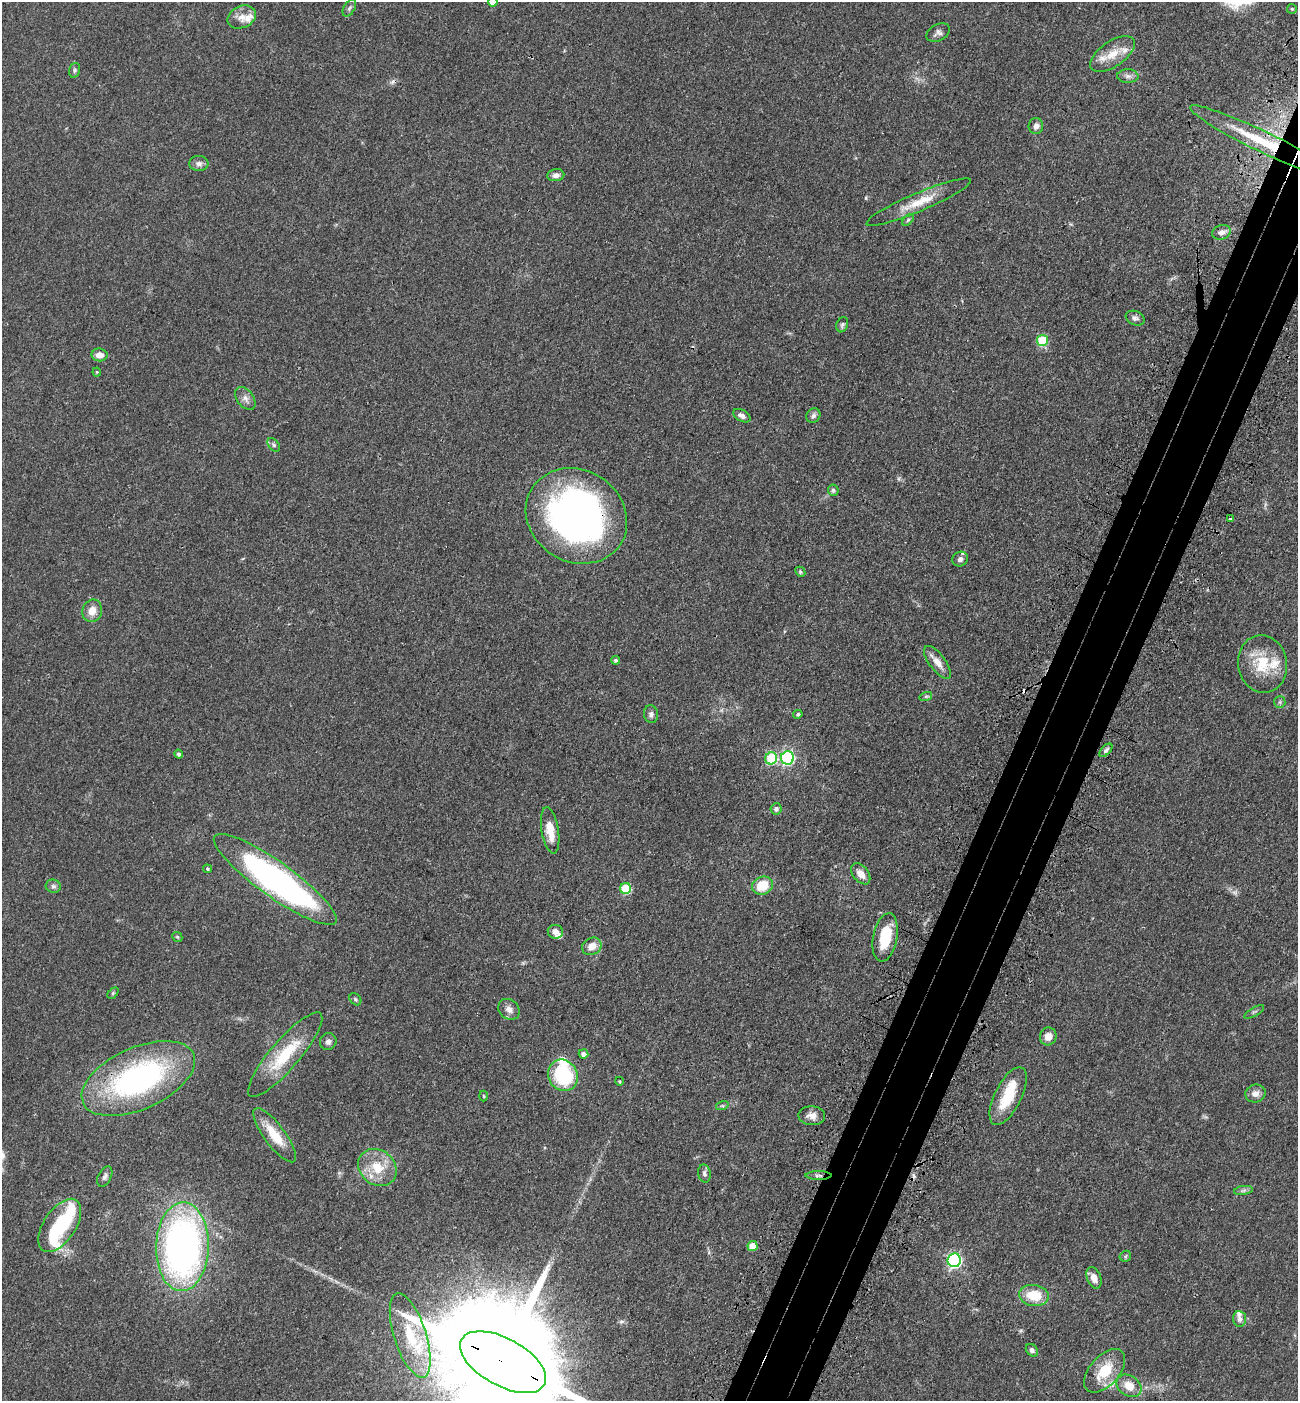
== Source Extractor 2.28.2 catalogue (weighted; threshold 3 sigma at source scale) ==
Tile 10 of 4 x 4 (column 2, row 3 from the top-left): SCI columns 1526-2821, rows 1483-2881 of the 5774 x 5764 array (HDU 1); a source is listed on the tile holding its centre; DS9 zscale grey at full resolution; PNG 1300 x 1403 px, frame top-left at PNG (2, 2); each listed source drawn as its Kron ellipse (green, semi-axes under 4 px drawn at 4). Shown black and unused: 5% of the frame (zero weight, under 3 of 4 exposures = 6% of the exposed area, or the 3 px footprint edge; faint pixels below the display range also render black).
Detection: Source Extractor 2.28.2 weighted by HDU 2 'WHT'; one run over the whole footprint, this tile lists its part. Background 0.0449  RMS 0.0053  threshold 0.0239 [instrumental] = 3 sigma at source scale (4.5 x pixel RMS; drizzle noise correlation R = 1.50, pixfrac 1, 0.05/0.05 arcsec/px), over >= 5 px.
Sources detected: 104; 1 too faint to see at this stretch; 2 inside a brighter object's white glare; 4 cosmic-ray / hot-pixel residue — neither listed nor drawn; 9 inside a brighter listed object's ellipse — not listed separately; the other 88 listed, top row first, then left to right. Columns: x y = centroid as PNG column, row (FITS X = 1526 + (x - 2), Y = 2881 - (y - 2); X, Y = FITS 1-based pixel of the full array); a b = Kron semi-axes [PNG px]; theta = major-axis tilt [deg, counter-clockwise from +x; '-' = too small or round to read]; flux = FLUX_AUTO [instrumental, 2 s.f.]
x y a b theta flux
493 2 5 5 - 5.3
349 8 9 5 58 1.2
1292 9 5 5 - 0.74
242 17 15 11 25 4.9
938 33 12 8 28 2.1
1112 54 26 12 34 10
75 70 7 5 74 1.1
1128 76 10 6 0 2.1
1036 126 8 7 - 2.3
1261 141 78 10 -26 36
199 163 9 7 -3 2.4
556 175 8 6 8 2.3
919 202 56 9 23 13
908 220 7 4 45 0.81
1221 232 9 7 19 3
1135 318 10 7 -23 1.7
842 325 8 5 69 1.2
1042 341 5 5 - 26
99 355 8 6 -9 4
97 372 4 4 - 0.56
245 398 13 8 -52 2.8
742 416 9 5 -29 2.5
813 416 7 6 - 1.7
274 445 8 5 -50 1.1
833 490 5 5 - 1.3
576 516 52 46 -32 230
1230 519 3 3 - 3.2
960 559 8 7 - 2.3
800 572 5 4 - 0.79
92 611 11 9 71 5.9
616 660 4 4 - 1.1
937 662 19 8 -53 5.2
1262 664 29 24 -80 19
926 696 6 4 18 0.84
1280 702 6 5 - 0.94
651 714 9 7 -76 1.7
798 714 5 4 - 1
1106 750 8 4 46 1.3
179 754 4 4 - 1.5
771 758 6 6 - 30
787 758 6 6 - 76
776 809 5 5 - 1.7
550 830 23 8 -80 9.4
207 869 4 4 - 0.68
861 874 12 7 -51 4.5
275 879 74 17 -36 180
53 886 7 6 - 1.4
762 886 10 9 - 12
626 888 5 5 - 28
555 932 8 7 - 2.5
177 937 5 4 - 0.65
885 937 24 12 79 18
592 946 10 8 30 5.3
113 993 6 4 46 0.74
355 999 7 5 -46 0.94
509 1009 11 9 -43 2.9
1254 1012 11 3 31 0.9
1048 1036 9 8 - 4.3
328 1042 9 8 - 2.1
583 1054 5 4 - 2.3
285 1055 54 14 49 25
563 1075 16 14 -59 37
138 1079 60 31 24 120
619 1081 4 3 - 0.55
1255 1093 10 9 - 3.4
484 1096 5 3 - 0.48
1008 1096 31 13 63 18
722 1106 6 4 17 0.79
812 1116 13 9 -3 4.1
275 1135 33 10 -53 13
377 1167 20 17 -39 14
704 1173 9 6 -79 1.5
819 1175 13 4 0 1.5
105 1177 11 6 63 1.6
1243 1190 9 4 9 1.3
60 1225 30 16 56 40
753 1246 5 5 - 9.5
182 1247 44 26 88 230
1125 1256 6 5 - 0.77
954 1260 7 6 - 96
1094 1278 11 7 -69 4.6
1034 1295 15 10 -8 13
1239 1319 8 6 -86 1.9
410 1335 44 16 -72 28
1032 1350 7 5 -47 1.4
503 1362 47 23 -29 31000
1105 1371 26 14 48 16
1129 1386 13 10 -34 7.6
Overlapping masked pixels (flux is a lower limit): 5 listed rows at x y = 1261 141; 576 516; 138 1079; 819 1175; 503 1362
Isophote crosses this tile's border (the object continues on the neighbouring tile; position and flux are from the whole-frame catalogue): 2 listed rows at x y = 493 2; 503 1362